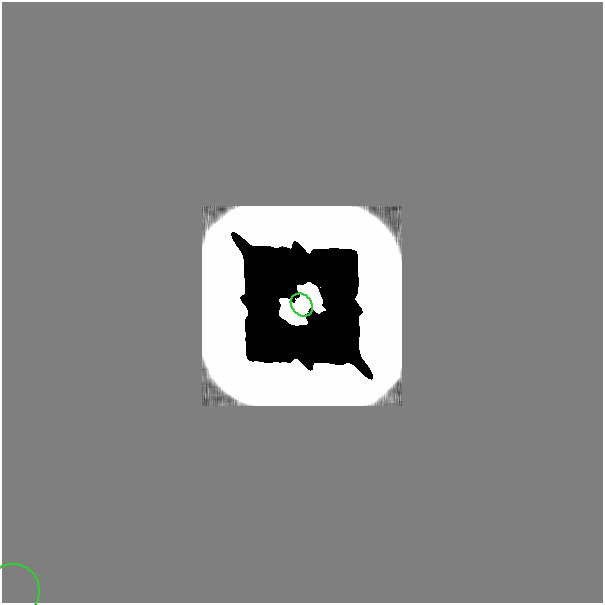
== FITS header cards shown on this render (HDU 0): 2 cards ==
NAXIS1  =                  601
NAXIS2  =                  601

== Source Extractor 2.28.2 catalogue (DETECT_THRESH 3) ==
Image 601 x 601 px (HDU 0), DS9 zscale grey, 1 PNG px = 1 image px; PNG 605 x 605 px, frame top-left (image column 1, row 601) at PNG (2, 2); each listed source drawn as its Kron ellipse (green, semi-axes under 4 px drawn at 4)
Background 0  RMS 4.0e-39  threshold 1.19e-38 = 3 sigma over >= 5 px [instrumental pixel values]
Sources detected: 8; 6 with non-positive FLUX_AUTO (blend fragments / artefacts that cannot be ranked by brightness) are neither listed nor drawn; the other 2 listed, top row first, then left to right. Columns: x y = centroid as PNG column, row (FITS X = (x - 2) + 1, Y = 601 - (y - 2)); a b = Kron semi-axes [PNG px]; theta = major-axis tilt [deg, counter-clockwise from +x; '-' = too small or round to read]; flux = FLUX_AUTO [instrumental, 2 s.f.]
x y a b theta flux
302 305 12 10 -50 5.4e+00
13 591 27 26 - 1.7e-19
At the frame edge (FLAGS 8, measured only in part): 1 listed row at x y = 13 591
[6 non-positive-flux detections neither listed nor drawn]